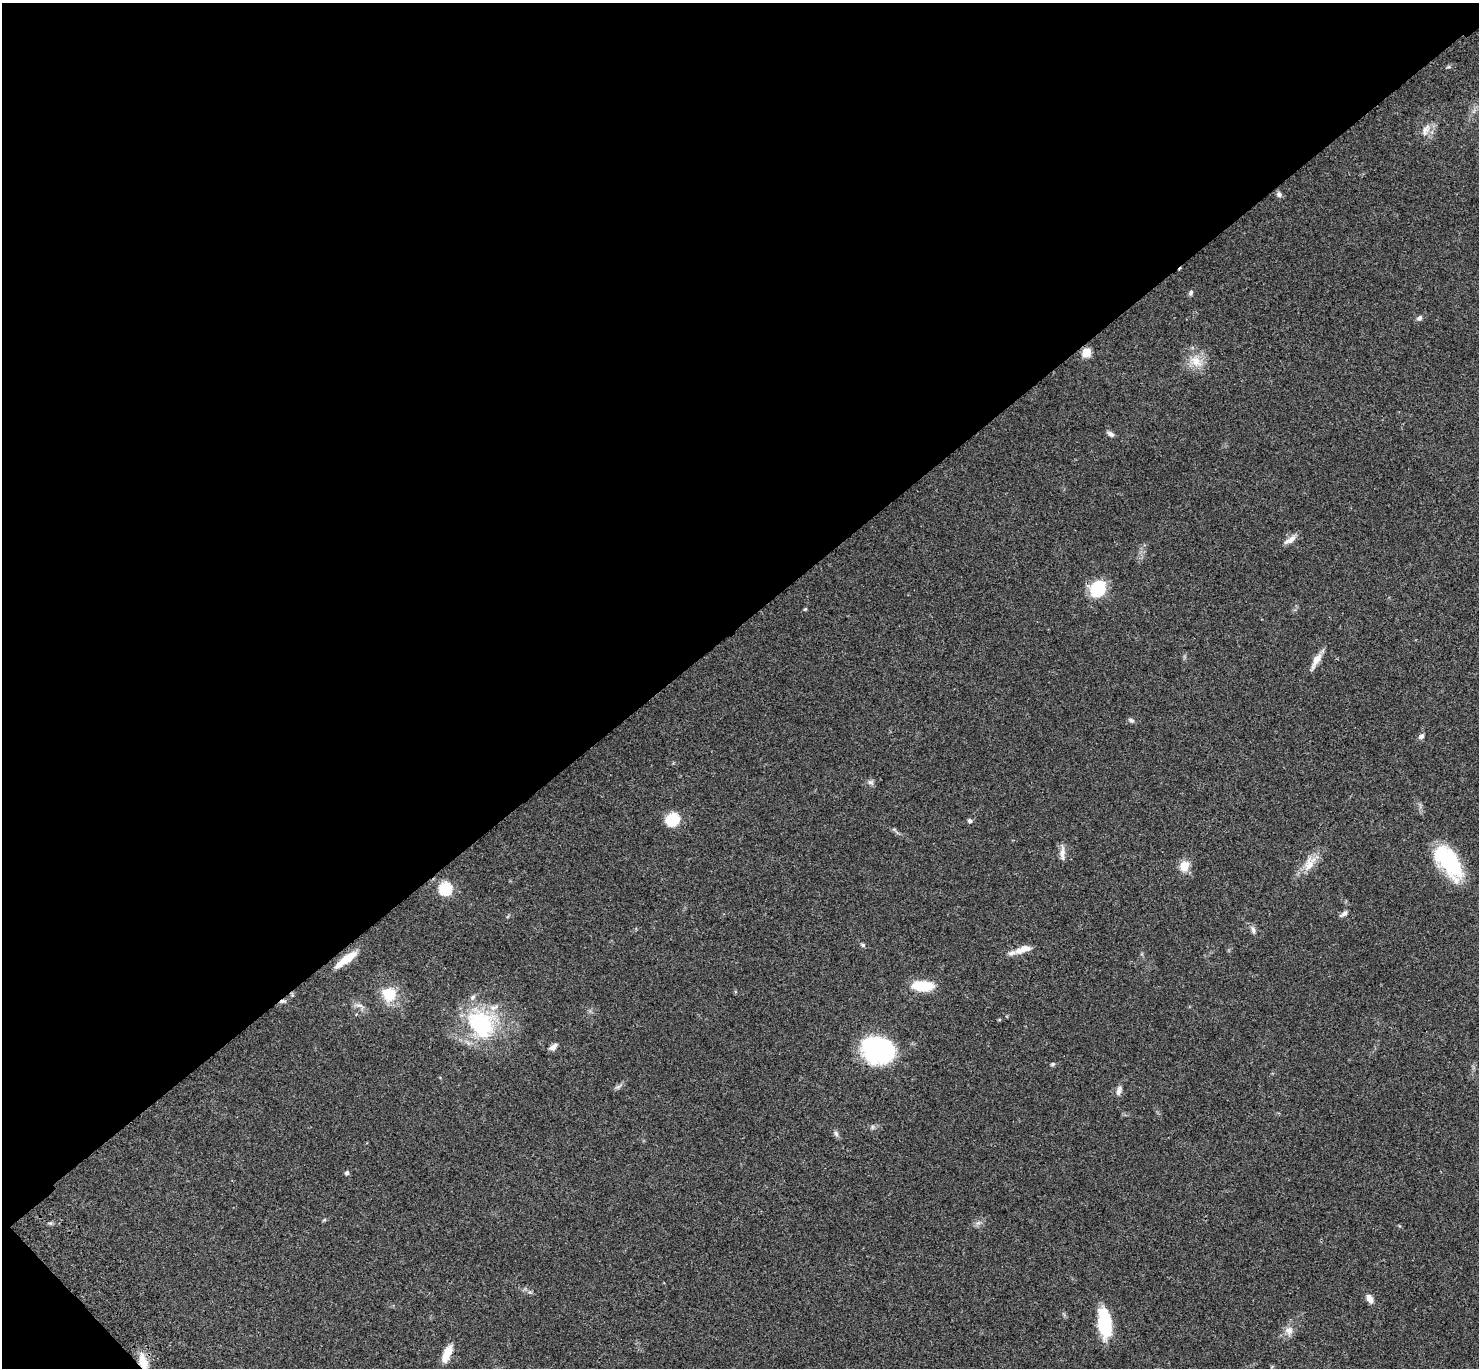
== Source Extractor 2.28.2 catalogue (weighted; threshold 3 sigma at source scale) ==
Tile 5 of 4 x 4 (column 1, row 2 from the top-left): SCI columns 103-1579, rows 3115-4480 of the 6108 x 6089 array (HDU 1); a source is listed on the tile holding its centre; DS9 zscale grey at full resolution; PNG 1481 x 1370 px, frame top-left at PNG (2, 3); no overlay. Shown black and unused: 46% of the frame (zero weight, under 3 of 4 exposures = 6% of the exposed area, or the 3 px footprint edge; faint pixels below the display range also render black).
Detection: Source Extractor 2.28.2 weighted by HDU 2 'WHT'; one run over the whole footprint, this tile lists its part. Background 0.0458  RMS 0.0051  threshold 0.0231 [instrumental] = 3 sigma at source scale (4.5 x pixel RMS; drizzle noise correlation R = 1.50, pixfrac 1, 0.05/0.05 arcsec/px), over >= 5 px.
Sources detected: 47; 1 inside a brighter object's white glare — not listed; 2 inside a brighter listed object's ellipse — not listed separately; the other 44 listed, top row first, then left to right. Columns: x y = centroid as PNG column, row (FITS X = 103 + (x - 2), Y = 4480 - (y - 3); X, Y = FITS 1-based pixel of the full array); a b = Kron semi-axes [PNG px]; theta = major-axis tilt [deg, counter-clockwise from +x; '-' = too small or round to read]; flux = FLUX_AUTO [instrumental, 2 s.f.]
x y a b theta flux
1448 67 6 4 17 0.63
1425 130 18 8 67 3.8
1279 194 7 6 - 1.4
1191 293 8 5 68 1
1419 318 8 6 40 1.3
1086 352 5 5 - 20
1196 361 19 12 -41 7.3
1111 434 9 5 -35 1.6
1290 540 19 7 34 3.2
1098 589 15 13 68 24
805 609 5 4 - 0.53
1316 660 23 7 60 4.7
1131 720 7 6 - 1.1
1421 736 8 6 50 1.5
870 782 8 6 -15 1.3
672 820 13 12 - 15
970 821 6 5 - 1
1062 853 23 6 90 2.9
1448 862 41 19 -54 39
1309 864 26 13 59 7.4
1184 866 11 9 61 6.5
445 889 6 6 - 51
1344 914 10 5 33 1.5
1253 930 10 5 -75 1.5
863 945 7 5 -17 0.84
1023 949 20 8 16 5.3
346 959 32 8 36 9.5
923 986 20 9 -3 17
389 994 15 14 - 14
283 1001 8 5 2 1.2
360 1006 13 4 -13 1.8
481 1024 42 34 -50 45
553 1047 11 6 38 2
876 1048 32 27 -27 52
1053 1064 6 4 16 0.78
1119 1091 13 6 76 2.3
836 1133 8 5 -62 1.3
347 1173 4 4 - 1.4
324 1220 6 4 18 0.58
1369 1299 12 7 -62 3.2
1104 1323 27 12 -84 25
1289 1331 12 11 - 3.5
447 1353 21 8 66 6.9
143 1361 21 9 -75 7.4
Overlapping masked pixels (flux is a lower limit): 3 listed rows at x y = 346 959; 283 1001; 143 1361
Isophote crosses this tile's border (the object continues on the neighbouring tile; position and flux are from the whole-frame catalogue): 1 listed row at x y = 143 1361